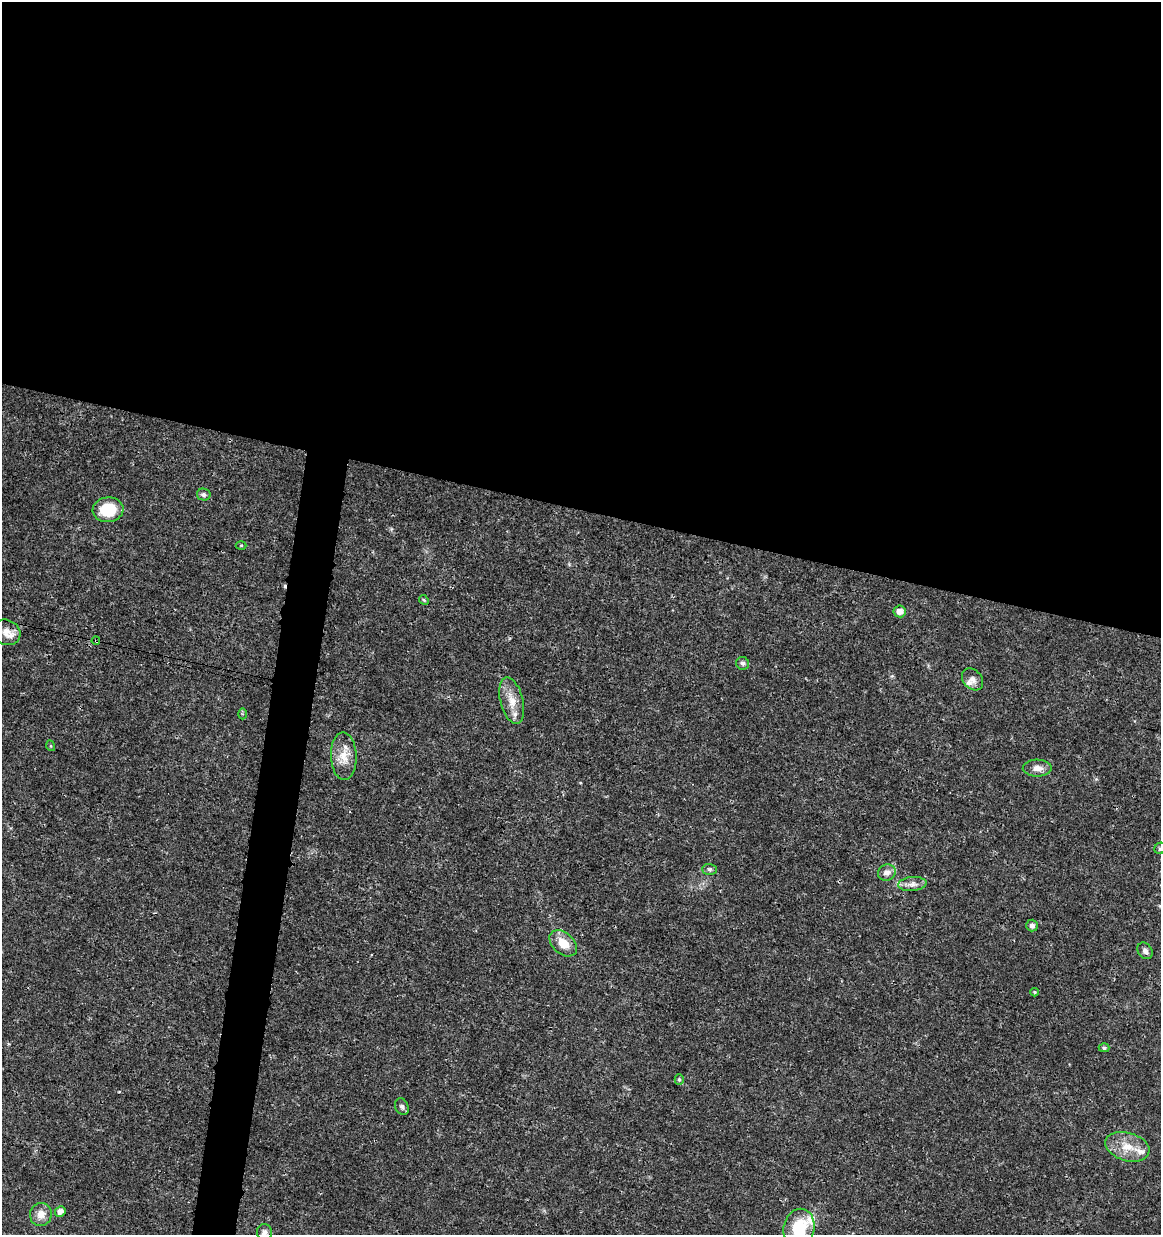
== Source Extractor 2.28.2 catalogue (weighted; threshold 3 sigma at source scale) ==
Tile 3 of 4 x 4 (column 3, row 1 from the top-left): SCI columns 2545-3703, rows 3712-4944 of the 5148 x 4947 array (HDU 1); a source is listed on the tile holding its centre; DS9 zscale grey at full resolution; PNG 1163 x 1237 px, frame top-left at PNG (2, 2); each listed source drawn as its Kron ellipse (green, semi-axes under 4 px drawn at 4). Shown black and unused: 44% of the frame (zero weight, under 3 of 4 exposures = <1% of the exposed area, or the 3 px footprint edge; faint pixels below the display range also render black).
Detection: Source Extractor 2.28.2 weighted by HDU 2 'WHT'; one run over the whole footprint, this tile lists its part. Background 0.0192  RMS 0.0018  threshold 0.00796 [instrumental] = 3 sigma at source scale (4.5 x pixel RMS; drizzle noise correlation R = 1.50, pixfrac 1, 0.0396/0.0396 arcsec/px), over >= 5 px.
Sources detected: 35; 1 cosmic-ray / hot-pixel residue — neither listed nor drawn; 4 inside a brighter listed object's ellipse — not listed separately; the other 30 listed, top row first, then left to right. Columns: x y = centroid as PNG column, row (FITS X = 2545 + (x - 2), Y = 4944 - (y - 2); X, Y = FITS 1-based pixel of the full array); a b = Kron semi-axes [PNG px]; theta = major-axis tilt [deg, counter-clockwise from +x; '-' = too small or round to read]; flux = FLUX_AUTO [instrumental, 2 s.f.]
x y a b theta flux
204 495 7 6 - 0.57
108 510 15 12 7 5.8
241 545 5 3 - 0.17
424 600 5 4 - 0.22
900 611 6 6 - 1.2
6 632 14 12 -23 1.6
96 641 4 3 - 0.16
743 663 6 6 - 0.42
972 679 12 9 -49 0.97
512 701 24 11 -76 2.7
242 714 5 4 - 0.23
51 746 5 3 - 0.17
344 756 24 13 -88 2.9
1037 768 14 8 0 1.4
1160 848 6 5 - 0.39
710 869 7 5 0 0.41
887 873 9 8 - 0.97
912 884 14 7 5 1.1
1032 925 6 6 - 0.6
563 943 16 10 -41 2.9
1145 951 9 7 -58 0.72
1035 992 4 4 - 0.19
1104 1048 5 4 - 0.33
679 1079 5 4 - 0.26
402 1107 9 6 -64 0.48
1127 1147 22 14 -15 3.4
60 1211 5 5 - 1
41 1214 11 11 - 1.6
799 1228 19 15 77 6.8
264 1232 8 7 - 0.57
Overlapping masked pixels (flux is a lower limit): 1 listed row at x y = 96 641
Isophote crosses this tile's border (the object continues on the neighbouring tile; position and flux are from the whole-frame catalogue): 2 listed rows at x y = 1160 848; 799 1228